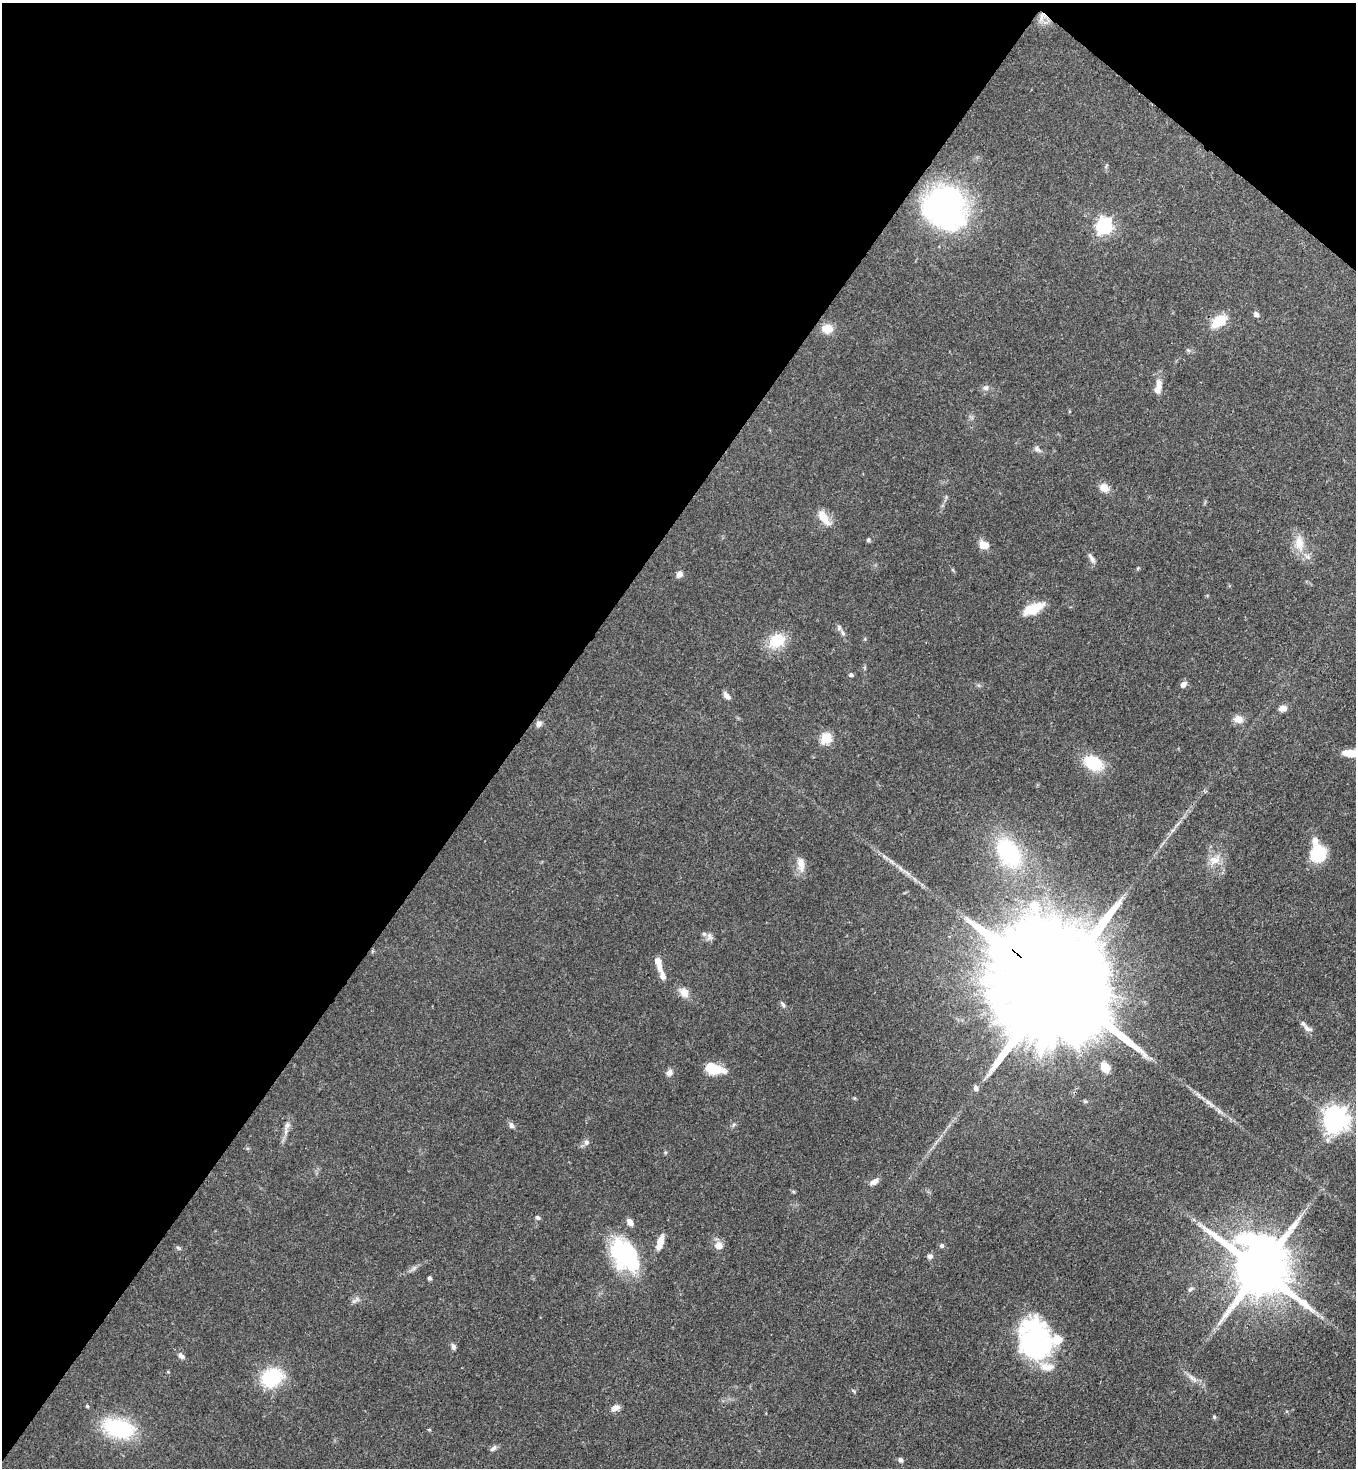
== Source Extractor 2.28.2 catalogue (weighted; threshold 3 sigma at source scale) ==
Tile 2 of 4 x 4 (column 2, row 1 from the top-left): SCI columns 1579-2932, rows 4459-5924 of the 6011 x 5988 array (HDU 1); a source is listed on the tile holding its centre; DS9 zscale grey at full resolution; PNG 1358 x 1470 px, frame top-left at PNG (2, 3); no overlay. Shown black and unused: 41% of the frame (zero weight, under 3 of 4 exposures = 7% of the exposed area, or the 3 px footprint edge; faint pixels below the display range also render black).
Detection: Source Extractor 2.28.2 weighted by HDU 2 'WHT'; one run over the whole footprint, this tile lists its part. Background 0.0833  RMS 0.0039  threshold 0.0174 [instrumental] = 3 sigma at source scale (4.5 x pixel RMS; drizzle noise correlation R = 1.50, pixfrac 1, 0.05/0.05 arcsec/px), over >= 5 px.
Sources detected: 81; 4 inside a brighter listed object's ellipse — not listed separately; the other 77 listed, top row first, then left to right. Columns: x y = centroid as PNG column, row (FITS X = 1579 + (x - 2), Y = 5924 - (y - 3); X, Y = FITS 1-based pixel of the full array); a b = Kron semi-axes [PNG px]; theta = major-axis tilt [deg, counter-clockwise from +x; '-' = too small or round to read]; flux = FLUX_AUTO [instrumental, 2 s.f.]
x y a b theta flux
1042 17 17 5 72 2.4
945 207 45 40 -53 93
1104 226 7 7 - 110
1256 314 7 6 - 1.3
1219 321 19 11 34 8.8
827 329 14 12 -1 4.4
1158 387 21 8 81 3.8
986 388 8 8 - 1.3
1037 449 12 6 -36 1.4
1104 488 12 10 -37 3.2
824 517 19 9 -55 5.9
868 540 6 5 - 0.69
1299 543 22 12 -82 6.5
984 545 10 8 -13 4.6
1092 559 11 6 -58 1.4
1138 568 5 4 - 0.41
679 574 8 6 56 2.1
1033 609 19 9 24 12
839 628 8 6 -78 1
777 641 24 19 27 9.7
851 675 5 4 - 0.89
1183 684 8 6 49 1.7
727 696 11 6 -47 1.6
1282 708 10 7 14 2.2
1238 719 12 10 -19 3
539 724 9 8 - 1.4
826 738 6 5 - 27
1351 753 22 9 -1 6.8
1093 763 16 11 -29 18
1315 841 12 9 90 2.6
1009 853 38 25 -55 34
1318 854 12 11 - 23
1215 860 17 11 22 4.7
801 864 20 9 -84 3.7
709 937 10 8 -60 1.6
658 961 8 6 -73 2.9
663 976 13 7 -68 2.6
1058 988 79 23 -40 26000
684 993 14 11 -42 3.4
783 1004 9 4 -51 0.93
1307 1028 15 6 -35 2
1105 1067 12 9 -61 4.8
714 1069 20 10 -16 10
669 1073 9 8 - 1.7
976 1088 8 6 -70 1.3
1336 1119 8 8 - 390
287 1125 11 6 67 1.9
511 1125 7 6 - 1.5
1328 1140 7 7 - 1.5
586 1142 8 7 - 1.4
874 1182 12 7 34 2.1
793 1191 6 4 -20 0.49
538 1218 6 5 - 0.77
630 1222 8 6 -51 2.4
660 1242 19 7 72 4.1
719 1245 10 9 - 3.2
941 1246 6 6 - 0.74
178 1248 6 4 -20 0.6
624 1255 42 27 -54 37
930 1256 7 7 - 1.2
1259 1269 19 16 -55 3000
429 1278 4 4 - 0.89
1190 1289 8 5 28 0.84
357 1299 7 6 - 1.2
1036 1340 43 33 -78 64
453 1347 9 6 -74 1
181 1356 9 5 -33 1.4
168 1372 5 4 - 0.37
272 1378 26 20 29 19
1192 1378 17 5 -36 2.3
853 1391 8 3 -45 0.43
87 1406 4 4 - 0.49
615 1408 11 6 25 2.3
1214 1417 5 4 - 0.61
118 1428 35 20 -15 29
493 1448 9 6 41 1.2
900 1460 7 6 - 0.9
Overlapping masked pixels (flux is a lower limit): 3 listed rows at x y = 1042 17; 1058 988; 1259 1269
Isophote crosses this tile's border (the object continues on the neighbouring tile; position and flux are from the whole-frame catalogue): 1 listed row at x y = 1351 753